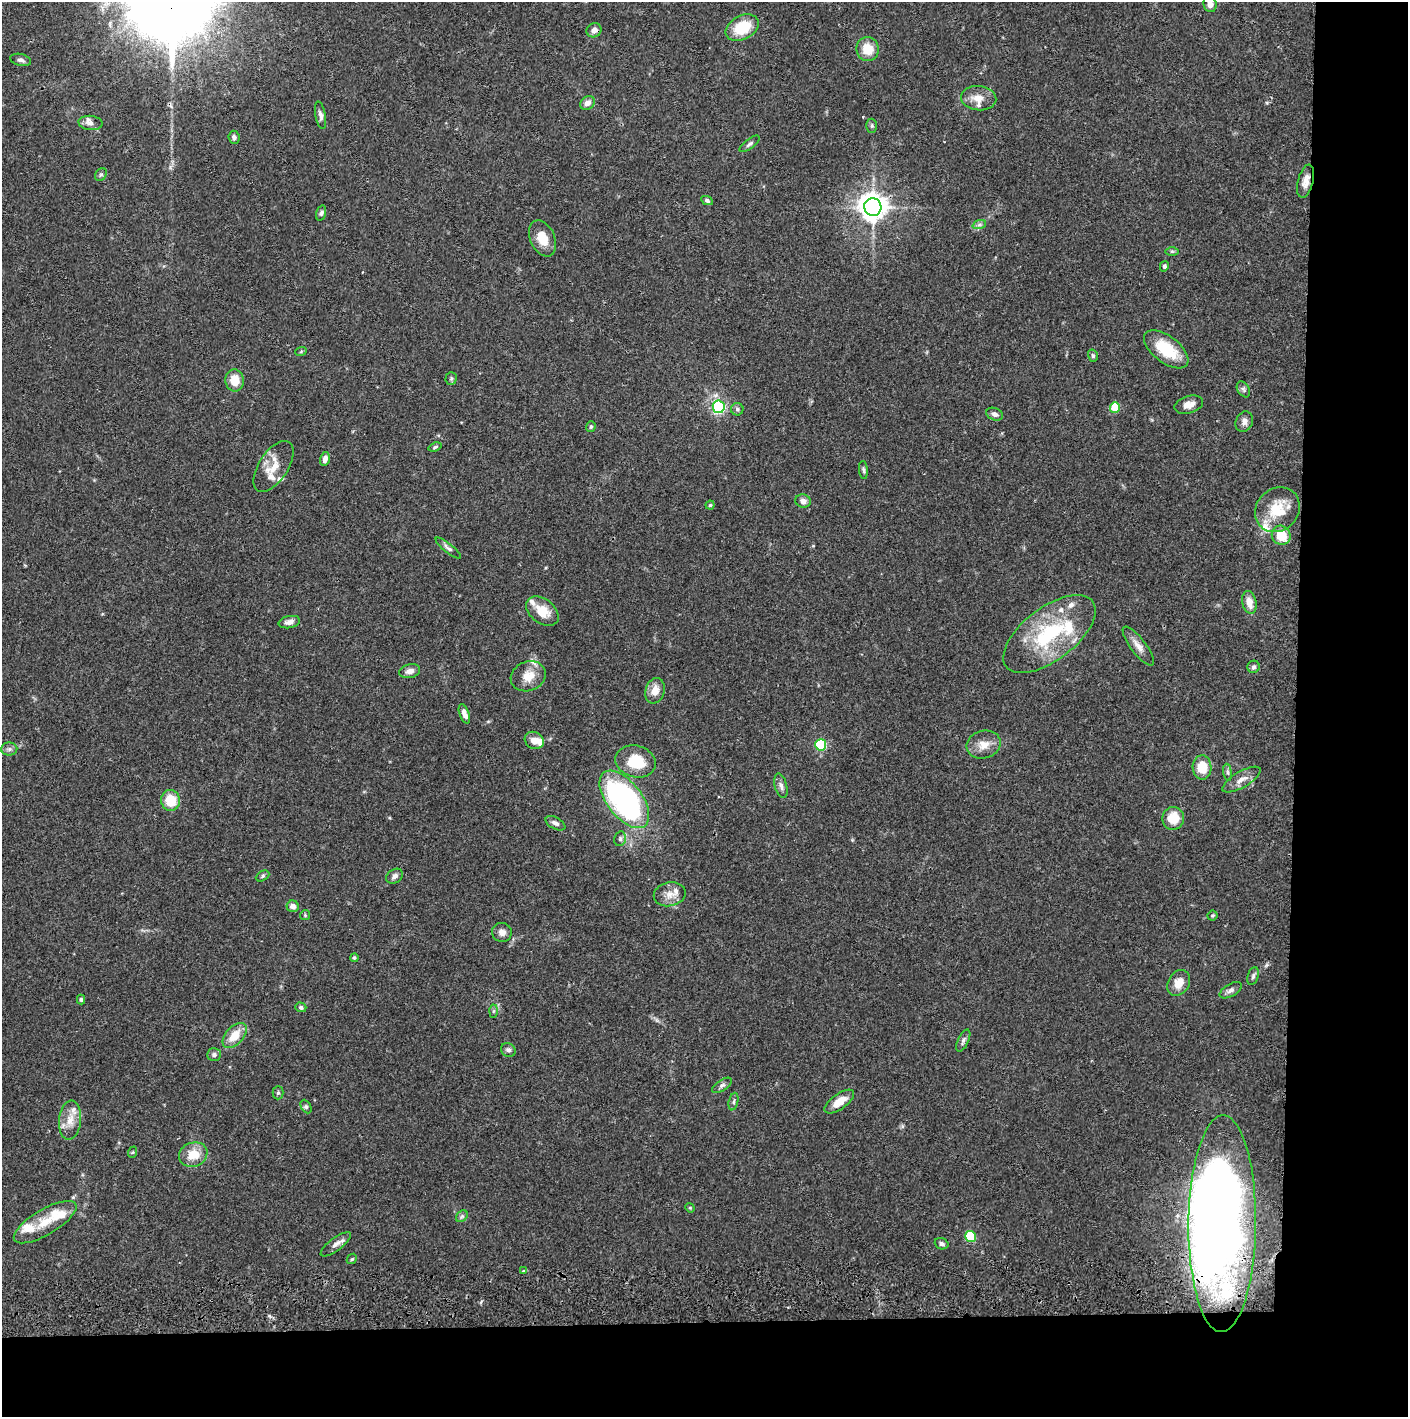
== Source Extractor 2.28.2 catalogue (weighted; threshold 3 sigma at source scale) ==
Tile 9 of 3 x 3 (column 3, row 3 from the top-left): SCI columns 2817-4222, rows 57-1471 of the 4229 x 4360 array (HDU 1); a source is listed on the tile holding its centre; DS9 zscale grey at full resolution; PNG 1410 x 1419 px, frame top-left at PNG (2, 2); each listed source drawn as its Kron ellipse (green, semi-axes under 4 px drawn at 4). Shown black and unused: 14% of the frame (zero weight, under 2 of 3 exposures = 3% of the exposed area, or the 3 px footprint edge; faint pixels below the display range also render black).
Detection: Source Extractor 2.28.2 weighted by HDU 2 'WHT'; one run over the whole footprint, this tile lists its part. Background 0.0683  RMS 0.0049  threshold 0.0219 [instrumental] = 3 sigma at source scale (4.5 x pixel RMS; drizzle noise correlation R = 1.50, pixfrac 1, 0.05/0.05 arcsec/px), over >= 5 px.
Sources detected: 119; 1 inside a brighter object's white glare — neither listed nor drawn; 16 inside a brighter listed object's ellipse — not listed separately; the other 102 listed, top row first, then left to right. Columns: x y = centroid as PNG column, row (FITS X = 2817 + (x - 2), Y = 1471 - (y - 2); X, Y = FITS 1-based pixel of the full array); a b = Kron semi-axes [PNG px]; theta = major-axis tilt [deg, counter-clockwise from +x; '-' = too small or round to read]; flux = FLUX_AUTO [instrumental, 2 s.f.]
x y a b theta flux
1210 4 8 6 -81 3.6
742 28 18 12 27 17
594 30 8 6 39 2.6
868 49 12 11 - 8.5
21 60 10 6 -14 1.6
979 98 18 12 -5 6
587 103 8 6 42 2.9
321 115 14 5 -79 1.9
90 123 12 7 -6 2.4
872 126 7 5 90 0.95
234 137 6 5 - 1.6
750 144 12 4 38 1.3
101 175 7 5 53 0.89
1305 181 17 7 76 3.9
707 201 6 4 -27 1.1
873 207 9 8 - 560
321 213 8 4 74 1
979 225 7 4 19 1.1
542 238 19 12 -66 8.3
1172 251 6 4 -1 0.81
1164 266 5 4 - 0.98
1166 349 26 13 -38 18
301 351 6 3 21 0.46
1093 356 6 5 - 0.89
451 378 6 5 - 0.88
235 380 11 9 -85 8.2
1243 389 9 6 -59 1.3
1189 405 15 8 15 3.6
719 407 6 6 - 92
1115 408 5 5 - 17
737 409 6 6 - 1.1
995 414 9 6 -23 1.8
1244 422 10 8 63 2.2
591 427 5 5 - 0.82
435 447 7 4 17 0.84
325 459 7 4 74 2.5
273 466 29 14 57 9.6
863 470 9 4 -85 0.94
803 501 8 6 -12 2.1
710 505 4 4 - 0.62
1277 510 24 21 47 16
1281 535 10 9 - 11
448 548 16 4 -39 1.6
1249 602 11 7 -76 5.4
542 611 18 12 -37 8.5
289 622 11 6 11 2.8
1049 634 54 26 37 45
1138 646 23 7 -53 4.3
1254 667 6 6 - 1.1
410 671 10 7 12 3.1
528 676 18 14 23 7.4
655 691 13 9 75 5.5
464 714 10 5 -70 2.9
534 740 10 8 -29 4.2
821 745 6 5 - 42
984 745 17 13 16 6
9 749 8 6 1 1.5
636 761 20 16 -15 16
1202 767 12 9 -88 9.4
1228 772 8 4 -81 1
1241 780 22 8 30 4.2
781 786 12 6 -75 2
624 799 34 17 -53 120
171 800 10 9 - 11
1173 818 11 11 - 9.6
555 823 11 6 -29 1.8
620 839 7 5 78 1.2
263 876 7 5 29 0.9
395 876 9 6 34 1.8
670 894 16 12 11 5
293 906 6 6 - 2.5
305 915 5 5 - 0.63
1212 915 5 5 - 0.72
502 932 10 9 - 2.9
354 958 4 4 - 0.82
1253 976 9 5 74 1.2
1179 983 14 10 59 6.1
1231 990 12 6 30 2
81 1000 5 4 - 0.78
301 1007 5 4 - 1.1
493 1011 6 4 88 0.9
235 1036 15 9 47 8.8
963 1041 12 5 65 1.5
508 1050 7 6 - 1.5
214 1055 7 6 - 1.4
722 1085 11 5 34 1.5
278 1093 6 5 - 0.9
733 1102 9 4 77 1.1
839 1102 17 7 35 6.7
306 1107 7 5 -63 0.97
70 1120 19 11 84 6.6
133 1152 6 3 70 0.53
193 1155 14 12 21 9.6
690 1208 5 4 - 0.48
462 1216 6 5 - 0.99
45 1222 35 12 31 12
1222 1224 108 33 89 420
971 1236 5 5 - 24
336 1244 18 6 37 2.8
942 1244 7 5 -20 1.4
352 1259 6 4 44 0.69
524 1271 3 3 - 1
Overlapping masked pixels (flux is a lower limit): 3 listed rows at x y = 1305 181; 873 207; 1222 1224
Isophote crosses this tile's border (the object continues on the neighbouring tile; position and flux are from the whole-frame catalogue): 1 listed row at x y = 1210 4